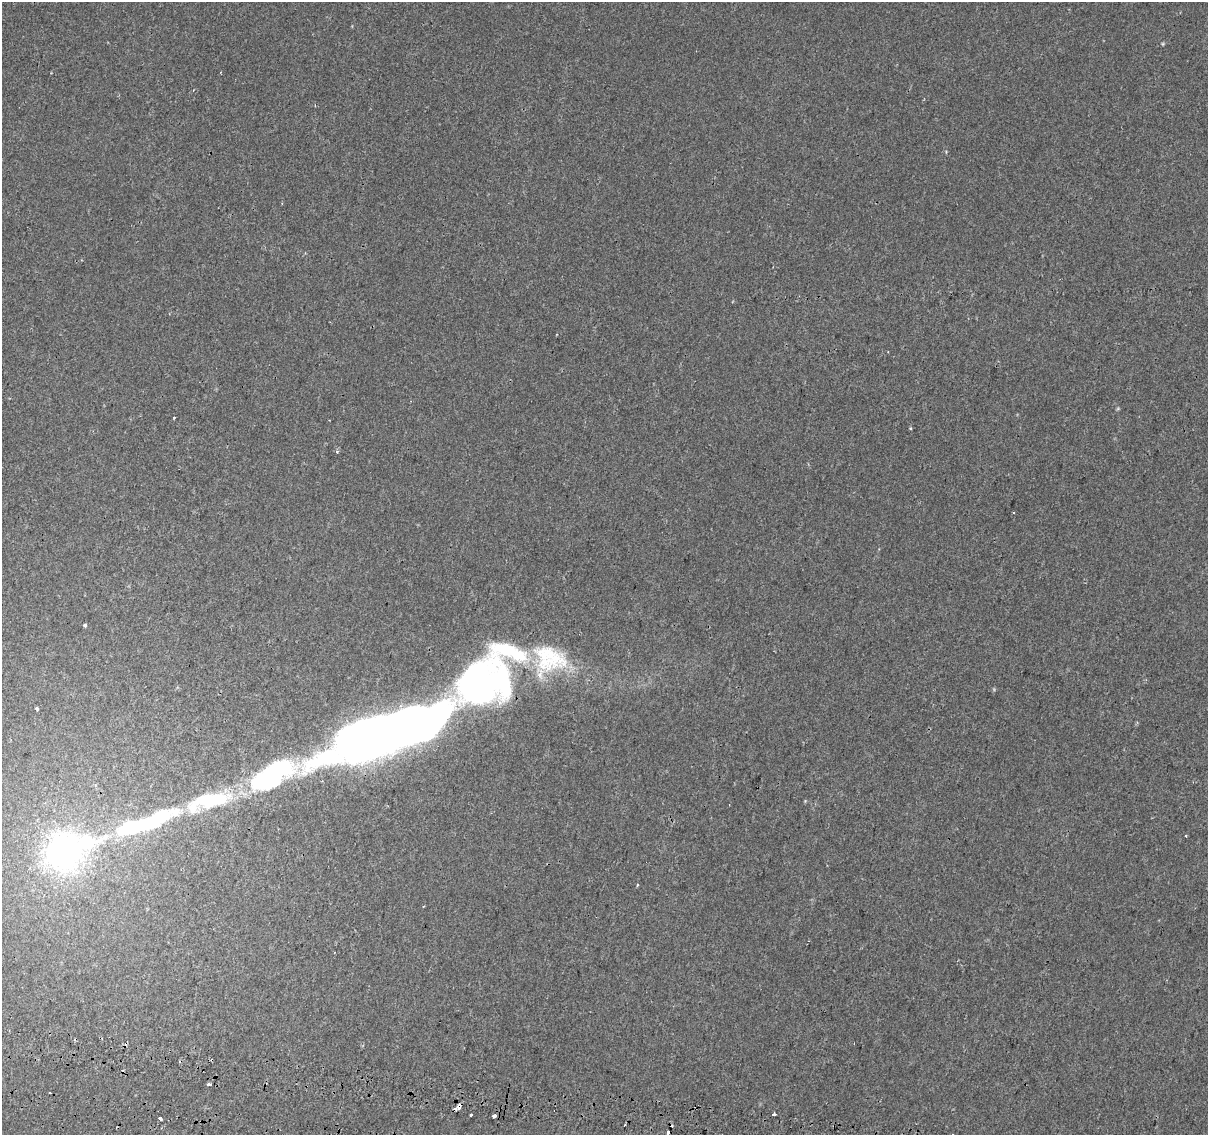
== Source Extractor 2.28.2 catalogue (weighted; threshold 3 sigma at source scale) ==
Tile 7 of 4 x 4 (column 3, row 2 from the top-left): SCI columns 2437-3642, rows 2550-3682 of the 4868 x 5159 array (HDU 1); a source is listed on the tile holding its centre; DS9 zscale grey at full resolution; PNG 1210 x 1137 px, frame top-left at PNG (2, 2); no overlay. Shown black and unused: <1% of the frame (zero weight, under 2 of 3 exposures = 3% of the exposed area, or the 3 px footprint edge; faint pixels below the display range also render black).
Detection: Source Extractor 2.28.2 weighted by HDU 2 'WHT'; one run over the whole footprint, this tile lists its part. Background 1.45e-04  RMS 0.0039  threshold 0.0174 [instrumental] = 3 sigma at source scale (4.5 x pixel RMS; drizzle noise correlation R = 1.50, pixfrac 1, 0.0396/0.0396 arcsec/px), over >= 5 px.
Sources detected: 39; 1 too faint to see at this stretch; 4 inside a brighter object's white glare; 5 cosmic-ray / hot-pixel residue — not listed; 5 inside a brighter listed object's ellipse — not listed separately; the other 24 listed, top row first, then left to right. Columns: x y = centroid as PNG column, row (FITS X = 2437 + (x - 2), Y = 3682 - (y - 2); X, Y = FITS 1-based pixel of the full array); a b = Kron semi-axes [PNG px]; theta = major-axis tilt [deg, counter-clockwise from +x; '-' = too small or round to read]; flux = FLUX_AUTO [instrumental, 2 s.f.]
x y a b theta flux
1163 44 5 4 - 0.43
946 152 4 4 - 0.43
174 417 3 3 - 0.61
337 452 5 4 - 0.64
1013 512 2 2 - 0.38
85 625 3 3 - 0.83
484 681 89 41 40 220
37 709 3 3 - 1.8
359 743 31 27 55 400
272 776 143 26 20 120
805 801 4 4 - 0.37
130 827 19 9 15 47
1186 836 4 2 - 0.31
86 842 18 10 11 32
64 852 17 16 - 220
637 885 3 3 - 0.51
208 1084 3 3 - 1.1
49 1093 3 3 - 1.8
459 1107 5 3 - 5.7
774 1114 4 3 - 6
471 1115 3 3 - 1.4
494 1116 4 3 - 5.1
160 1118 3 3 - 6.3
668 1134 6 3 81 3.9
Overlapping masked pixels (flux is a lower limit): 2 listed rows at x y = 484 681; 459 1107
Isophote crosses this tile's border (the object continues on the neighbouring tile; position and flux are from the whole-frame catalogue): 1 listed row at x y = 668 1134
Unlisted compact peaks at least as high as the median listed source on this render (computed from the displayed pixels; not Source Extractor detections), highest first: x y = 910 428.